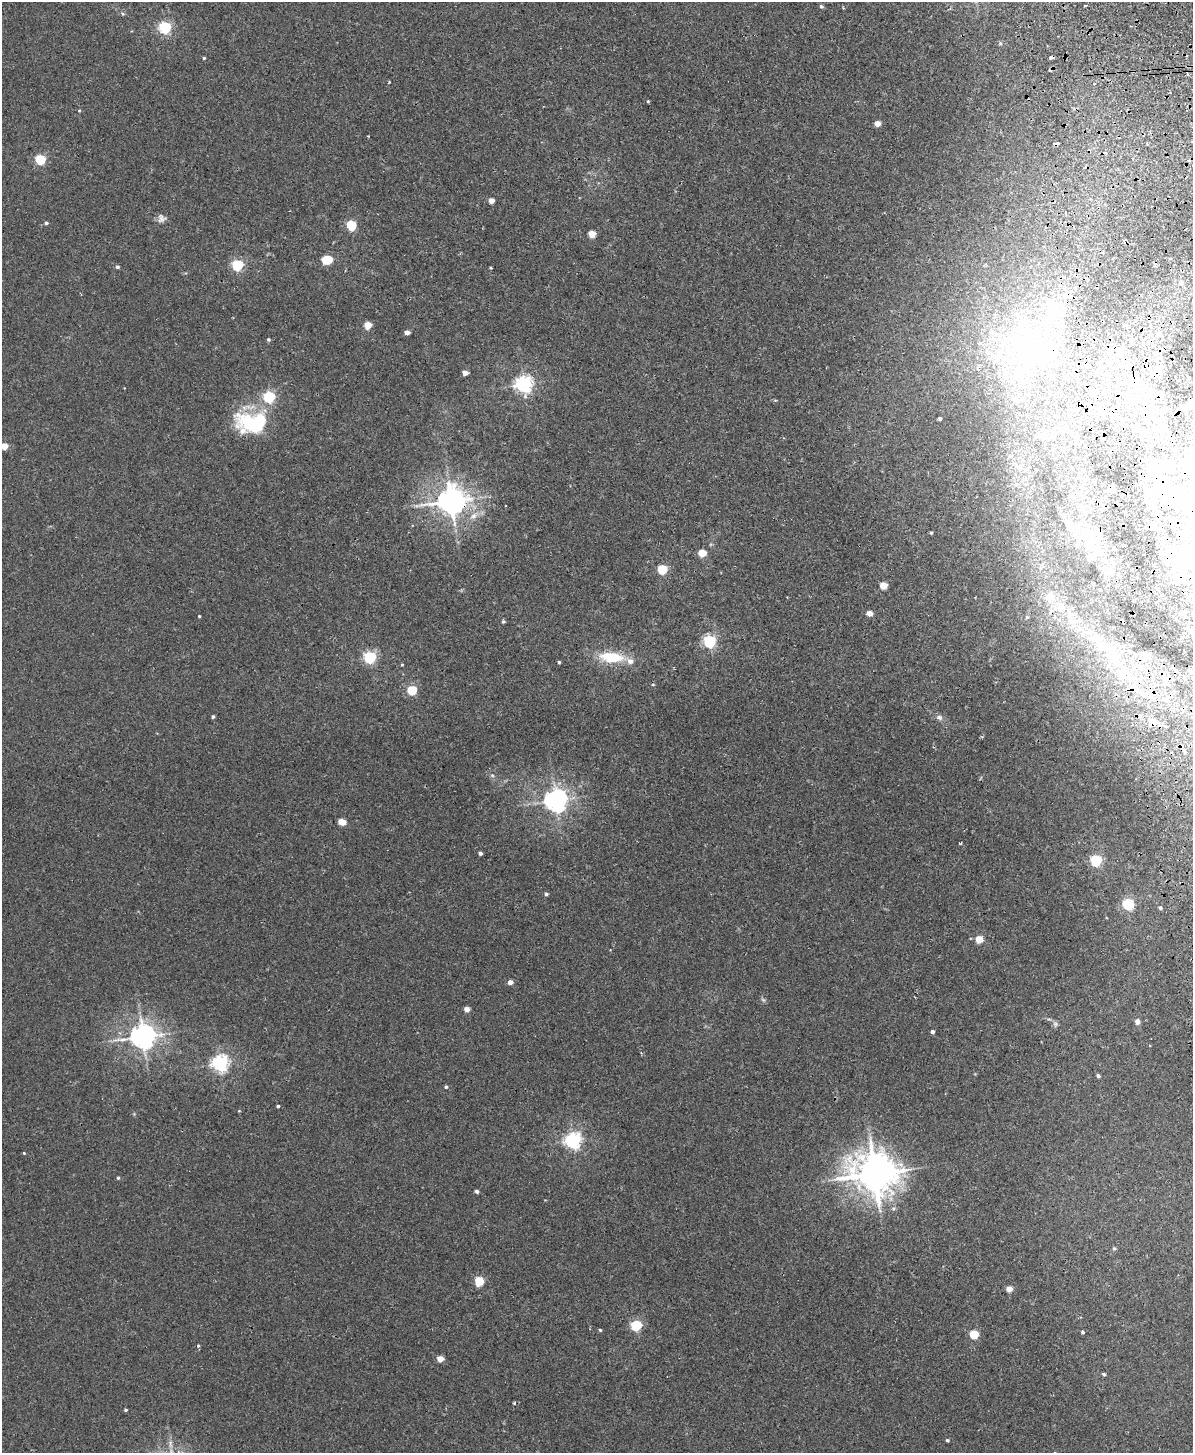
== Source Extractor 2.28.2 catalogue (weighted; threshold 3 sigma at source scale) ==
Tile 6 of 4 x 3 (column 2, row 2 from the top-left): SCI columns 1248-2438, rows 1603-3053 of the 4878 x 4763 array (HDU 1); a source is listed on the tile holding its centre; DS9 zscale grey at full resolution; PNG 1195 x 1455 px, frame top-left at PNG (2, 2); no overlay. Shown black and unused: <1% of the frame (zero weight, under 2 of 3 exposures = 3% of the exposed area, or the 3 px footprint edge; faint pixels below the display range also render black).
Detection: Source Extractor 2.28.2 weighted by HDU 2 'WHT'; one run over the whole footprint, this tile lists its part. Background 0.0218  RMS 0.0061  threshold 0.0276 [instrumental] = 3 sigma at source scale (4.5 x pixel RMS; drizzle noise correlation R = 1.50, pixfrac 1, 0.05/0.05 arcsec/px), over >= 5 px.
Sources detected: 160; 10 inside a brighter object's white glare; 14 cosmic-ray / hot-pixel residue — not listed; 13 inside a brighter listed object's ellipse — not listed separately; the other 123 listed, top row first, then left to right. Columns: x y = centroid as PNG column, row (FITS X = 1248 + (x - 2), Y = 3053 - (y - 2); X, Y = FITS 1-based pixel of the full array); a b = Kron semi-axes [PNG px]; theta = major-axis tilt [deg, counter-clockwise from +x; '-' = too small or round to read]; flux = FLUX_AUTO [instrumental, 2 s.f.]
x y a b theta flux
1085 5 3 3 - 1.6
821 6 5 4 - 1.2
165 27 5 5 - 95
1000 43 5 5 - 0.82
204 58 3 3 - 0.75
1187 74 9 3 -81 0.92
389 82 4 2 - 0.48
1094 83 3 3 - 1
648 101 3 3 - 0.62
79 110 4 4 - 0.6
877 124 4 4 - 6.3
40 160 5 5 - 45
491 201 4 4 - 5.3
162 219 15 7 20 2.7
46 223 4 4 - 0.98
351 225 5 5 - 39
592 234 5 4 - 12
1170 258 4 3 - 0.51
327 260 6 5 - 36
237 265 5 5 - 72
117 267 4 4 - 1.1
490 268 3 2 - 0.61
1181 283 7 6 - 1.6
1067 294 8 7 - 3.6
368 325 5 4 - 14
407 333 4 4 - 4.3
268 340 5 4 - 0.8
1039 351 79 33 -53 94
994 356 10 7 -48 3.7
979 366 5 3 - 0.78
465 373 4 4 - 5
1005 373 9 8 - 4
1188 377 3 3 - 1.1
523 384 6 6 - 230
1134 386 8 6 21 2.6
1144 389 6 6 - 2.3
1161 393 5 4 - 1.1
269 397 5 5 - 91
1133 399 13 7 -59 3.4
1015 400 7 6 - 1.3
1185 406 11 6 -8 2.5
1151 413 9 7 -26 3.4
940 419 3 3 - 1.1
258 423 48 24 25 36
1134 429 5 4 - 1.2
4 446 4 4 - 11
1168 466 8 6 -17 34
1156 475 10 9 - 5.9
1176 495 36 23 67 48
451 501 9 8 - 830
474 516 12 8 41 4.7
1072 528 20 9 -53 7.3
931 533 4 3 - 0.71
1083 537 15 14 - 12
1114 549 3 3 - 1.7
702 553 5 4 - 18
1091 557 15 7 6 4
1184 558 37 27 -78 40
662 569 5 5 - 40
1110 571 10 7 4 3.4
883 585 5 5 - 14
1100 590 4 2 - 0.35
1049 597 11 11 - 7.4
1157 602 3 2 - 0.91
1061 607 11 10 - 6.9
1183 612 6 5 - 2
869 613 5 4 - 5.5
199 616 3 3 - 0.53
1027 617 4 4 - 0.63
503 621 4 4 - 1
1093 639 11 8 -25 4.5
709 641 5 5 - 100
1146 656 6 5 - 6.8
370 657 5 5 - 86
612 657 28 11 -5 21
559 662 4 3 - 0.82
1115 662 24 16 -52 21
1165 682 8 7 - 3.5
653 684 5 3 - 0.52
412 690 5 5 - 39
213 717 4 4 - 1.1
939 717 9 7 -22 2.1
1153 722 8 7 - 6
1165 726 4 3 - 3.2
492 775 6 4 -19 0.82
556 800 7 7 - 490
342 822 5 4 - 12
960 843 3 2 - 0.57
480 853 4 4 - 1.5
1096 861 5 5 - 71
546 894 4 4 - 1.3
1128 904 5 5 - 71
1160 908 4 4 - 1.1
979 939 5 4 - 15
510 982 4 4 - 4
763 1000 8 3 -45 0.89
467 1009 4 4 - 4.9
1137 1022 4 4 - 4.3
1055 1024 8 4 -45 1.4
932 1032 4 3 - 2
143 1036 8 7 - 630
220 1063 6 6 - 210
1098 1076 4 3 - 1.4
446 1087 4 4 - 1
278 1106 3 3 - 0.93
573 1141 6 6 - 200
24 1153 3 3 - 0.65
875 1174 13 11 -12 1800
118 1178 4 4 - 0.78
477 1191 4 4 - 1.6
1114 1248 5 4 - 0.9
479 1281 9 8 - 9
1009 1289 4 4 - 7.7
636 1325 5 5 - 60
600 1330 4 3 - 0.73
1082 1332 3 3 - 2.1
974 1334 5 5 - 27
198 1345 3 3 - 1.6
440 1359 4 4 - 8.9
1104 1374 6 4 -28 0.82
514 1403 5 3 - 0.68
125 1410 4 3 - 0.89
947 1440 4 3 - 1
Overlapping masked pixels (flux is a lower limit): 7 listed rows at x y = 1187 74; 1067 294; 1039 351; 1176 495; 451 501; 1184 558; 1153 722
Isophote crosses this tile's border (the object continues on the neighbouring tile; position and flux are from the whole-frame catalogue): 2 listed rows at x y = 4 446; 1184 558